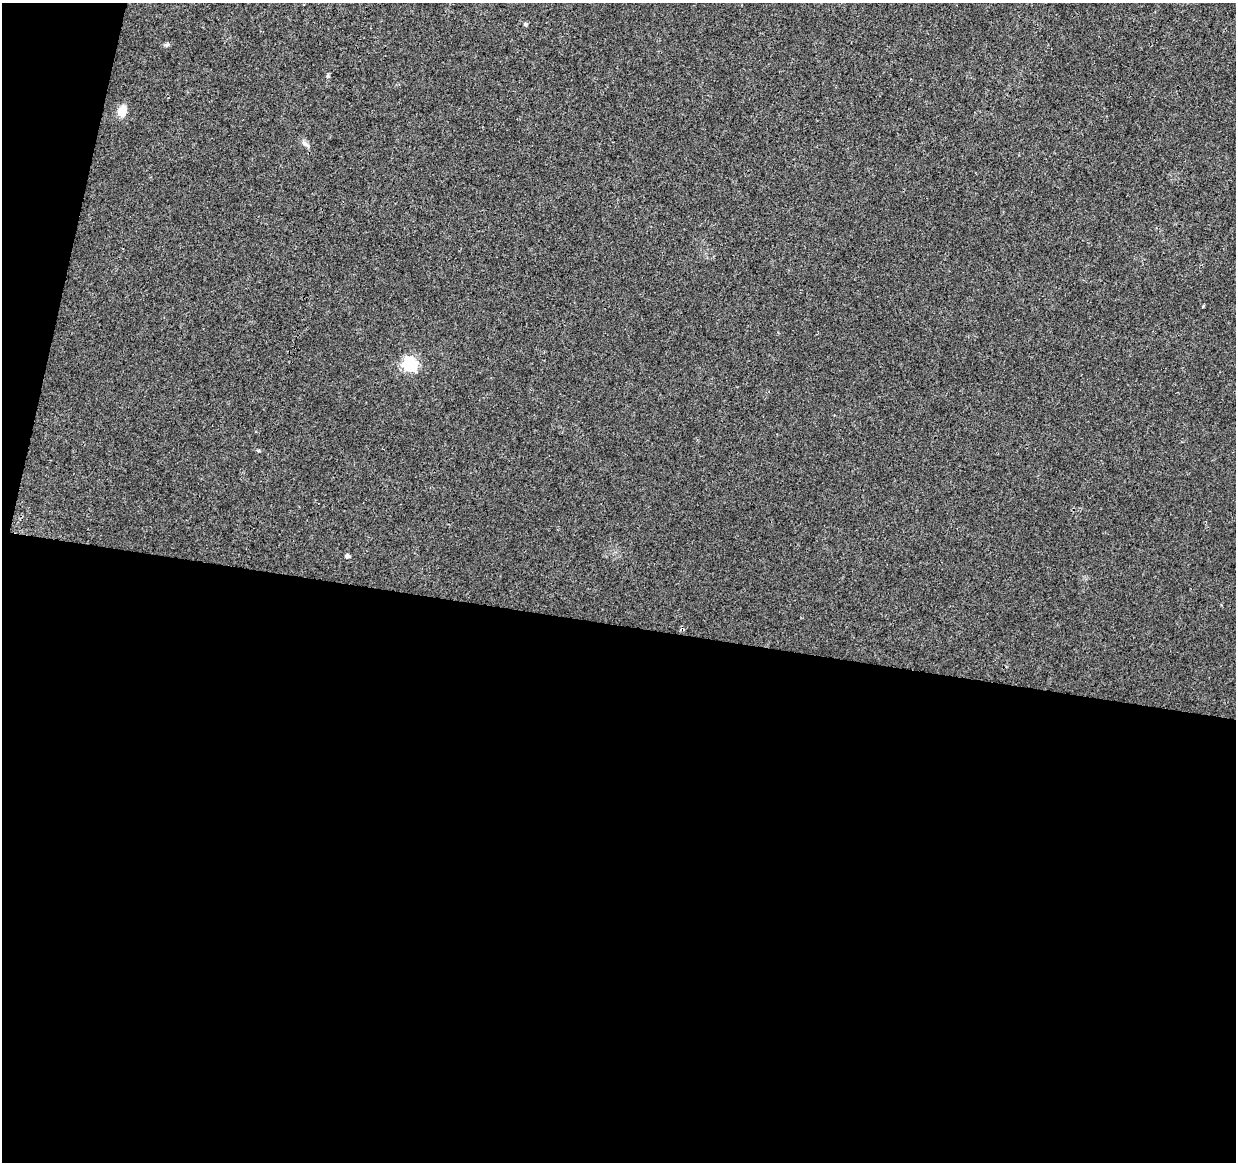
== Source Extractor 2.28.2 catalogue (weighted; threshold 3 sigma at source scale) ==
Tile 13 of 4 x 4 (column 1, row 4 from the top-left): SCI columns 1-1234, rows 224-1383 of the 4945 x 5146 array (HDU 1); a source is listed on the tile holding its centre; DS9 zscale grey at full resolution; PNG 1238 x 1164 px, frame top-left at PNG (2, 3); no overlay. Shown black and unused: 49% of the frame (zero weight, under 3 of 4 exposures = <1% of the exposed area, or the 3 px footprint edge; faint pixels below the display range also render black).
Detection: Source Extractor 2.28.2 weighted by HDU 2 'WHT'; one run over the whole footprint, this tile lists its part. Background 0.0107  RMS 0.0025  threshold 0.0112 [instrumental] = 3 sigma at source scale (4.5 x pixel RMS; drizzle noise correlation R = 1.50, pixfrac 1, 0.0396/0.0396 arcsec/px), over >= 5 px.
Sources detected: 9; all 9 listed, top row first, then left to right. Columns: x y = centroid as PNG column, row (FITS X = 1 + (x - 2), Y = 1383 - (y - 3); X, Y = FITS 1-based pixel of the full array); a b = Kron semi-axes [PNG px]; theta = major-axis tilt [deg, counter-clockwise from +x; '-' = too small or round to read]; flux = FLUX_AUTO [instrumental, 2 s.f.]
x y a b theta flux
525 24 5 4 - 0.44
167 44 6 5 - 0.42
328 76 6 4 -22 0.36
122 111 12 10 74 2.9
304 143 9 6 -49 0.84
1203 306 4 3 - 0.25
410 364 7 6 - 43
347 556 4 4 - 0.7
682 629 6 4 11 0.5
Overlapping masked pixels (flux is a lower limit): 1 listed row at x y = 682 629